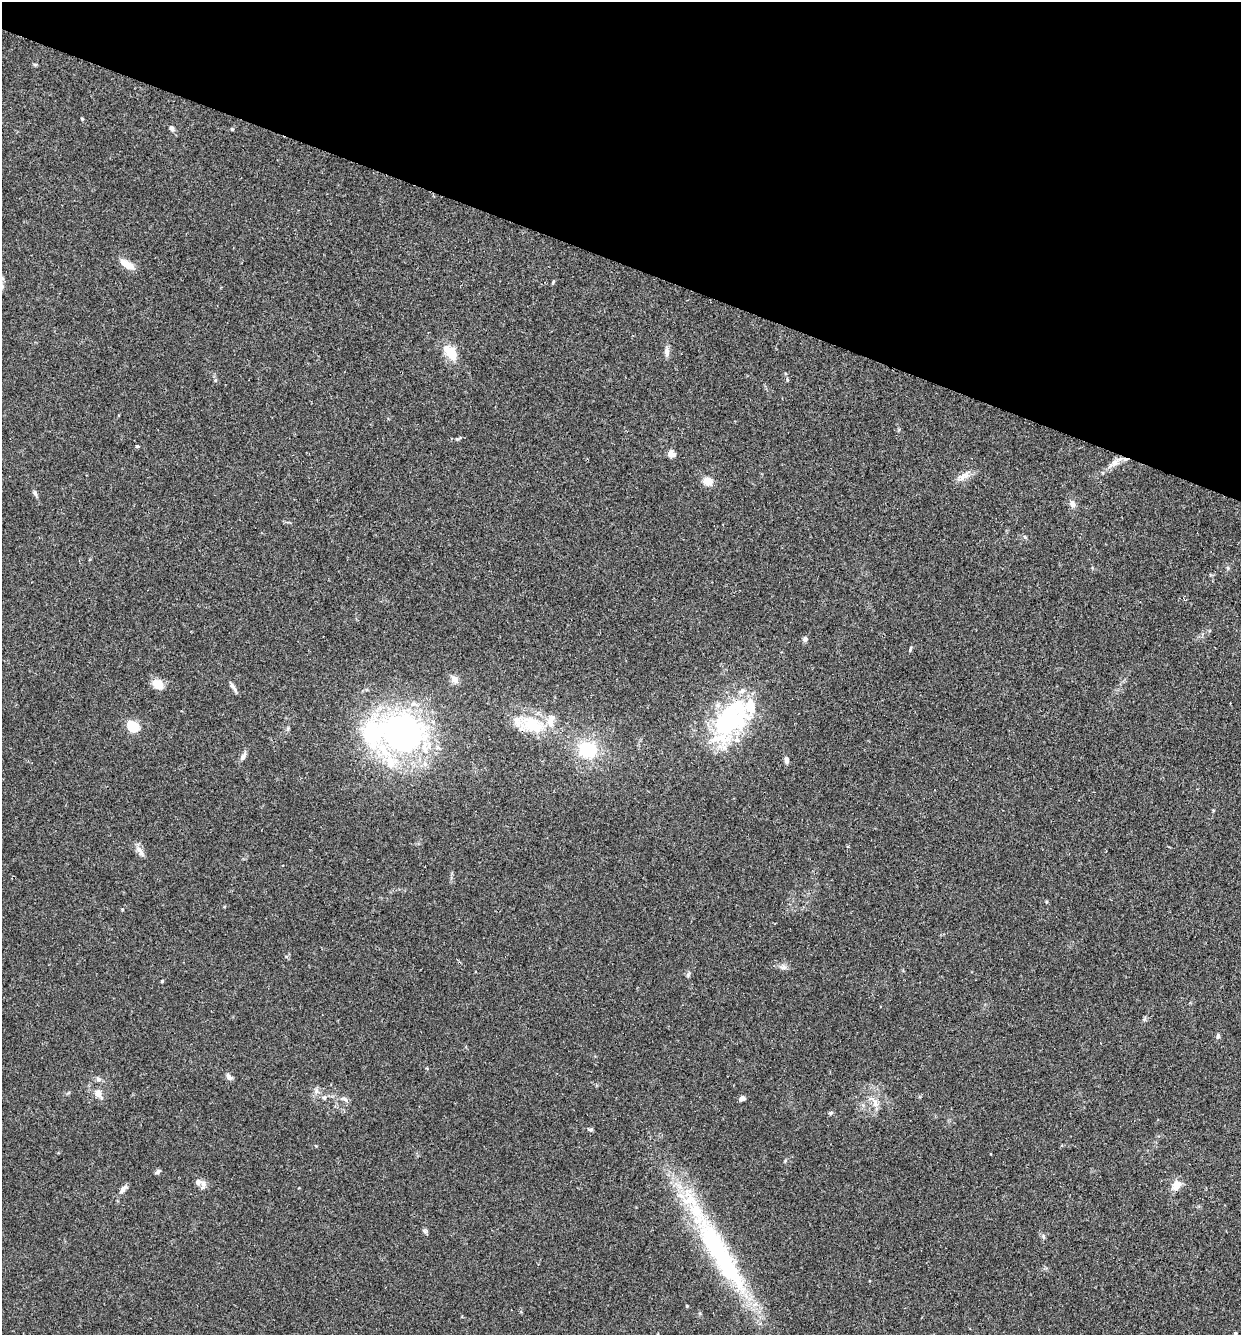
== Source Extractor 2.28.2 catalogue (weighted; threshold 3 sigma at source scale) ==
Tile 2 of 4 x 4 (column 2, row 1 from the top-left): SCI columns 1425-2663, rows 4021-5353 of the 5455 x 5375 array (HDU 1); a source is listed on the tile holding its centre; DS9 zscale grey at full resolution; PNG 1243 x 1337 px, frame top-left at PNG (2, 2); no overlay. Shown black and unused: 20% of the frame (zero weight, under 2 of 3 exposures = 3% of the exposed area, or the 3 px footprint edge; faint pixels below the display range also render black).
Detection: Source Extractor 2.28.2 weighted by HDU 2 'WHT'; one run over the whole footprint, this tile lists its part. Background 0.0366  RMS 0.0047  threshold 0.0211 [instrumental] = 3 sigma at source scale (4.5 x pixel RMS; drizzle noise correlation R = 1.50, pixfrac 1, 0.05/0.05 arcsec/px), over >= 5 px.
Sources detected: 65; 2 inside a brighter object's white glare — not listed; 8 inside a brighter listed object's ellipse — not listed separately; the other 55 listed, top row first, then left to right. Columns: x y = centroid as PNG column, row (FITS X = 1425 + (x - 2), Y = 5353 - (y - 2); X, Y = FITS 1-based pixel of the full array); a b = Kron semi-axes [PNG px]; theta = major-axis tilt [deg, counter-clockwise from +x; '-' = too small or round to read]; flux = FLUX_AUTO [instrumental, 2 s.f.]
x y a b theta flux
35 65 6 4 0 0.56
82 119 4 4 - 0.41
172 129 8 5 -55 1.3
232 129 4 4 - 0.42
127 264 19 8 -30 4.9
553 282 6 3 72 0.47
450 352 23 13 -51 8.1
667 352 11 7 -87 2
216 380 6 3 70 0.49
458 438 11 4 21 0.84
138 447 3 3 - 1.6
671 454 9 8 - 2.2
1115 462 11 8 29 2.8
963 477 19 7 39 3.2
708 481 11 9 -20 4.4
35 493 8 5 -63 1.2
1072 504 10 7 -73 1.9
1025 537 6 4 -45 0.6
805 639 6 6 - 1.3
910 649 9 3 74 0.56
454 679 10 8 -41 2.4
158 684 13 10 -38 5.6
233 687 14 4 -54 1.5
730 720 53 31 59 62
532 725 36 21 -7 17
133 726 12 9 -31 11
402 733 58 46 29 130
588 750 20 17 -2 20
243 756 14 6 65 1.7
786 760 8 5 -86 1.6
140 851 17 6 -61 2.4
122 909 4 3 - 0.39
784 967 9 6 14 1.5
162 981 5 3 - 0.46
1144 1019 7 4 87 0.67
1218 1036 7 5 81 0.88
229 1077 10 6 -52 1.5
98 1079 7 6 - 1.2
316 1090 10 4 -90 1.3
98 1093 12 8 -55 3.1
324 1097 7 5 67 0.93
742 1098 6 5 - 1.7
345 1099 7 4 -19 1
875 1103 16 7 -71 3.1
830 1113 6 4 44 0.61
590 1129 8 4 0 0.72
158 1171 8 5 39 0.94
203 1184 11 7 -84 2
1176 1185 13 9 66 4.8
123 1189 11 6 52 2.2
424 1231 7 5 -37 0.83
1043 1236 8 4 -60 0.77
728 1265 78 24 -59 63
687 1306 4 3 - 0.41
1235 1333 3 3 - 0.56